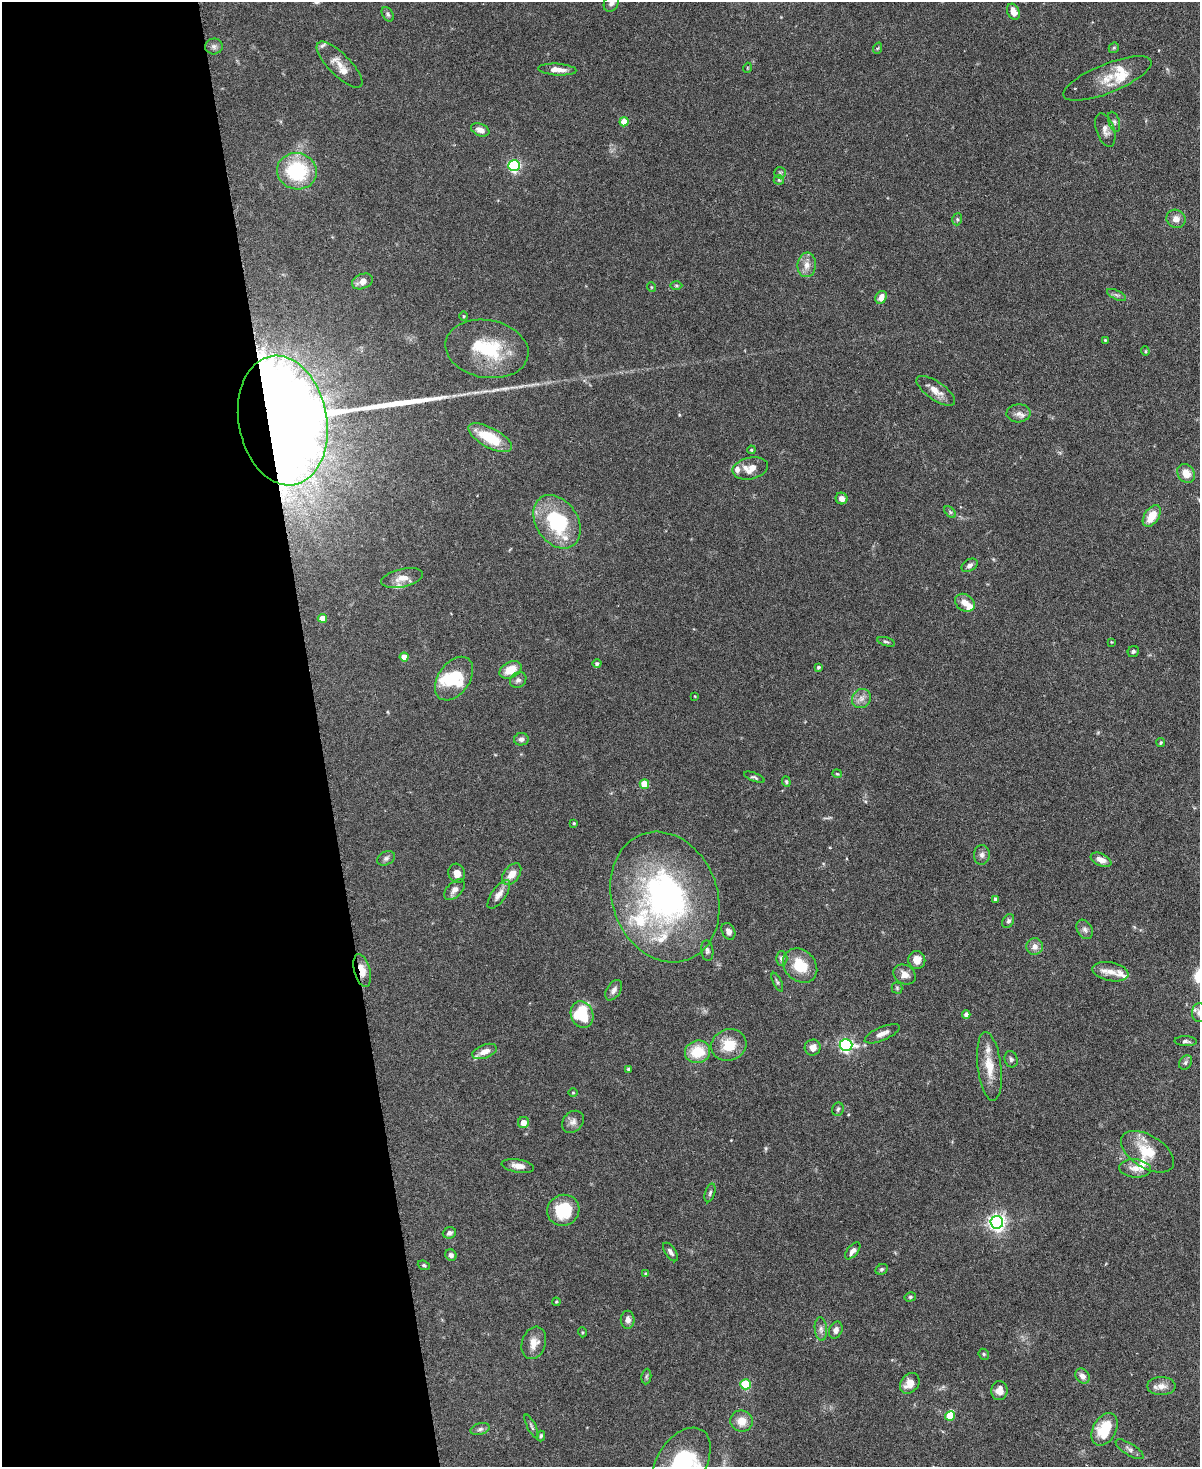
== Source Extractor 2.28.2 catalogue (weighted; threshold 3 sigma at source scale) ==
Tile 5 of 4 x 3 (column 1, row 2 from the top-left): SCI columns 7-1204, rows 1603-3067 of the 4803 x 4819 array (HDU 1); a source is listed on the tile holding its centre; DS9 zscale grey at full resolution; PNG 1202 x 1469 px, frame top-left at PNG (2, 2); each listed source drawn as its Kron ellipse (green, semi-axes under 4 px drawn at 4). Shown black and unused: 27% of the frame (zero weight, under 3 of 6 exposures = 2% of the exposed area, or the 3 px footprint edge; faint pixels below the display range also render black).
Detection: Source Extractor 2.28.2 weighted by HDU 2 'WHT'; one run over the whole footprint, this tile lists its part. Background 0.0911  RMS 0.0035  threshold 0.0143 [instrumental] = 3 sigma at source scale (4.09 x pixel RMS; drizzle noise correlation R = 1.36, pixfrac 0.8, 0.05/0.05 arcsec/px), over >= 5 px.
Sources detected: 160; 1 too faint to see at this stretch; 2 inside a brighter object's white glare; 1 long thin detection or spike segment (spike, bleed or trail) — neither listed nor drawn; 17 inside a brighter listed object's ellipse — not listed separately; the other 139 listed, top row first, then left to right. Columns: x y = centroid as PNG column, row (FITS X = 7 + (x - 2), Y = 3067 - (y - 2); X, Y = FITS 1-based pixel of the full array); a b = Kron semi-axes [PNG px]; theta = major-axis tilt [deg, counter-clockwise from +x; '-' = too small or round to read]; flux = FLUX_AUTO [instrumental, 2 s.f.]
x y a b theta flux
611 3 9 7 59 1.3
1013 12 8 6 -63 2.7
388 14 8 5 -59 0.7
214 46 9 8 - 1
878 48 6 3 70 0.36
1114 48 5 4 - 0.43
340 65 30 11 -45 4.3
747 68 5 3 - 0.26
557 69 19 6 -3 2.9
1107 78 47 14 22 7.8
624 122 4 4 - 6.4
1114 122 10 5 -72 1
480 130 9 6 -23 2
1105 130 17 9 -71 2.3
514 165 5 5 - 49
297 171 20 18 -14 22
780 173 6 5 - 0.64
779 180 5 5 - 0.48
957 219 6 4 72 0.5
1176 219 9 9 - 2.2
807 265 12 9 84 2.6
362 281 11 7 22 2.5
676 285 6 4 -1 0.44
651 287 5 3 - 0.25
1116 295 10 4 -27 0.81
881 297 7 5 60 2.7
464 316 5 3 - 0.3
1105 340 3 3 - 0.31
487 349 42 29 -10 20
1145 351 4 4 - 0.38
936 391 22 9 -35 3.3
1019 413 12 9 3 1.9
283 420 65 44 -79 1300
490 438 24 10 -28 10
751 450 4 3 - 0.31
750 468 18 10 11 4
1186 473 10 8 -54 4
842 498 6 5 - 1.8
950 512 7 4 -45 0.51
1152 516 12 7 57 5.8
557 522 29 21 -56 23
969 565 9 5 31 1.1
402 578 21 9 12 3.4
965 603 10 8 -35 3
322 618 4 4 - 3.9
886 642 9 4 -16 0.61
1111 642 4 3 - 0.26
1133 652 6 5 - 0.58
404 657 4 4 - 4.3
597 664 4 4 - 0.76
818 667 4 4 - 0.61
510 670 11 7 28 5.6
454 679 24 15 54 9.8
518 680 9 7 39 1.2
695 696 4 2 - 0.22
861 698 10 9 - 1.9
521 739 7 6 - 1.1
1161 743 4 4 - 0.42
837 774 5 4 - 0.36
754 777 11 4 -22 0.66
786 782 5 4 - 0.44
644 784 5 4 - 8.6
574 823 4 3 - 0.35
982 855 10 8 87 1.4
386 858 9 6 28 1
1101 860 11 6 -24 2.3
457 873 10 8 -74 2.5
512 874 12 7 53 3.8
454 890 12 7 45 1.8
499 894 17 7 55 2.3
665 897 67 52 -70 91
996 899 4 4 - 0.78
1008 921 7 5 59 0.78
1085 929 10 7 -60 1.3
728 931 9 6 -62 1.2
1035 947 8 8 - 1.8
707 950 10 6 -83 0.93
782 958 7 6 - 1
917 960 9 8 - 2.8
800 966 19 15 -45 9.2
362 970 17 8 -75 3.6
1110 972 18 9 -12 3.4
905 975 11 9 -30 2.6
777 982 10 4 -65 0.58
897 988 5 5 - 0.49
614 990 11 7 56 1.4
1199 1013 9 7 87 1.1
966 1014 4 4 - 1.7
582 1015 14 11 -72 15
882 1034 19 6 23 2.1
1186 1041 11 5 -2 0.86
729 1045 18 15 20 7.6
846 1045 6 6 - 65
813 1048 8 8 - 2.5
484 1051 13 6 20 2.6
698 1052 13 11 16 9.2
1011 1059 8 6 -72 0.79
1185 1062 8 6 55 0.73
989 1066 34 12 -83 6.8
628 1069 3 3 - 0.52
573 1093 5 3 - 0.29
838 1109 7 6 - 0.69
523 1122 5 5 - 2.5
573 1122 12 9 45 1.7
1147 1152 29 16 -32 9.1
518 1166 16 6 -9 2.5
1135 1168 16 9 -5 2.9
710 1193 10 5 72 0.79
563 1210 16 15 - 12
997 1222 6 6 - 130
449 1233 7 5 20 1.1
853 1251 10 5 50 1.6
670 1252 10 5 -55 1
451 1255 6 5 - 1.2
424 1265 6 4 -21 0.44
882 1269 6 5 - 0.62
646 1274 4 4 - 0.85
910 1297 6 4 15 0.51
556 1302 4 4 - 0.34
628 1320 9 7 89 1.6
821 1329 12 6 -84 1.4
836 1330 9 6 67 1.3
582 1332 5 3 - 0.34
534 1343 16 12 72 3.5
984 1354 6 5 - 0.48
1082 1376 8 6 -52 2.1
646 1377 8 5 83 0.55
910 1383 11 8 51 3.9
746 1384 5 5 - 19
1161 1386 14 9 0 2.5
999 1391 9 8 - 2.6
950 1416 5 4 - 7.1
742 1421 11 10 - 3.8
532 1427 13 3 -64 0.68
480 1429 10 5 16 1
1105 1429 17 11 61 11
541 1436 5 3 - 0.46
1130 1449 16 6 -32 1.3
681 1462 38 24 57 34
Overlapping masked pixels (flux is a lower limit): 2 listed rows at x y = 283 420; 362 970
Isophote crosses this tile's border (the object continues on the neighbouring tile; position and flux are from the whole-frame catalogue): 3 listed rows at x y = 611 3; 1199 1013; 681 1462